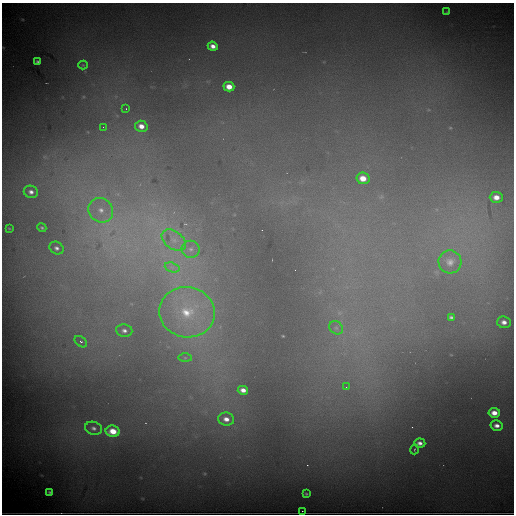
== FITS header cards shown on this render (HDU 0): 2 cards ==
NAXIS1  =                  512
NAXIS2  =                  512

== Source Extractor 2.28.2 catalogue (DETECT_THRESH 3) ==
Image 512 x 512 px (HDU 0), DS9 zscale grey, 1 PNG px = 1 image px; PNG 516 x 516 px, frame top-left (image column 1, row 512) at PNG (2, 3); each listed source drawn as its Kron ellipse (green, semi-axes under 4 px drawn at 4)
Background 37100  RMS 410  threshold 1240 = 3 sigma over >= 5 px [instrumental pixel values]
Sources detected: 38; all 38 listed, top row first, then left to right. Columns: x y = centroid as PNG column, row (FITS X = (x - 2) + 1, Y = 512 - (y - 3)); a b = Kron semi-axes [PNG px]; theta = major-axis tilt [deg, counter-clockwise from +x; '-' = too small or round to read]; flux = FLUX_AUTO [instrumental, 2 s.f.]
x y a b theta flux
447 12 4 4 - 2.1e+04
213 46 5 4 - 1.6e+05
37 62 4 3 - 5.5e+04
83 65 4 4 - 2.6e+04
229 87 5 4 - 3.0e+05
126 109 2 2 - 1.8e+04
141 126 6 5 - 2.2e+05
103 127 2 2 - 1.2e+04
363 178 6 5 - 3.7e+05
31 192 7 6 - 1.2e+05
496 197 6 5 - 2.3e+05
101 210 13 11 -43 4.2e+05
9 228 4 2 - 1.9e+04
42 228 5 4 - 3.9e+04
174 240 13 9 -37 3.0e+05
57 248 7 6 - 8.8e+04
191 249 9 8 - 1.8e+05
450 262 11 11 - 2.0e+05
172 267 8 4 -18 1.0e+05
187 312 28 25 -10 1.8e+06
451 317 4 3 - 4.9e+04
504 322 7 6 - 1.5e+05
336 328 7 6 - 9.3e+04
124 331 8 6 -8 1.1e+05
81 342 7 4 -37 6.2e+04
185 358 7 4 0 4.8e+04
346 387 3 3 - 1.8e+04
243 390 5 4 - 1.6e+05
494 413 6 5 - 2.4e+05
226 419 8 6 -10 1.9e+05
497 426 6 5 - 1.4e+05
93 428 8 6 -17 9.6e+04
113 431 7 5 -10 4.3e+05
420 443 5 4 - 1.2e+05
414 449 5 2 - 2.3e+04
50 492 4 3 - 4.6e+04
306 494 3 2 - 2.8e+04
302 511 2 2 - 1.8e+04